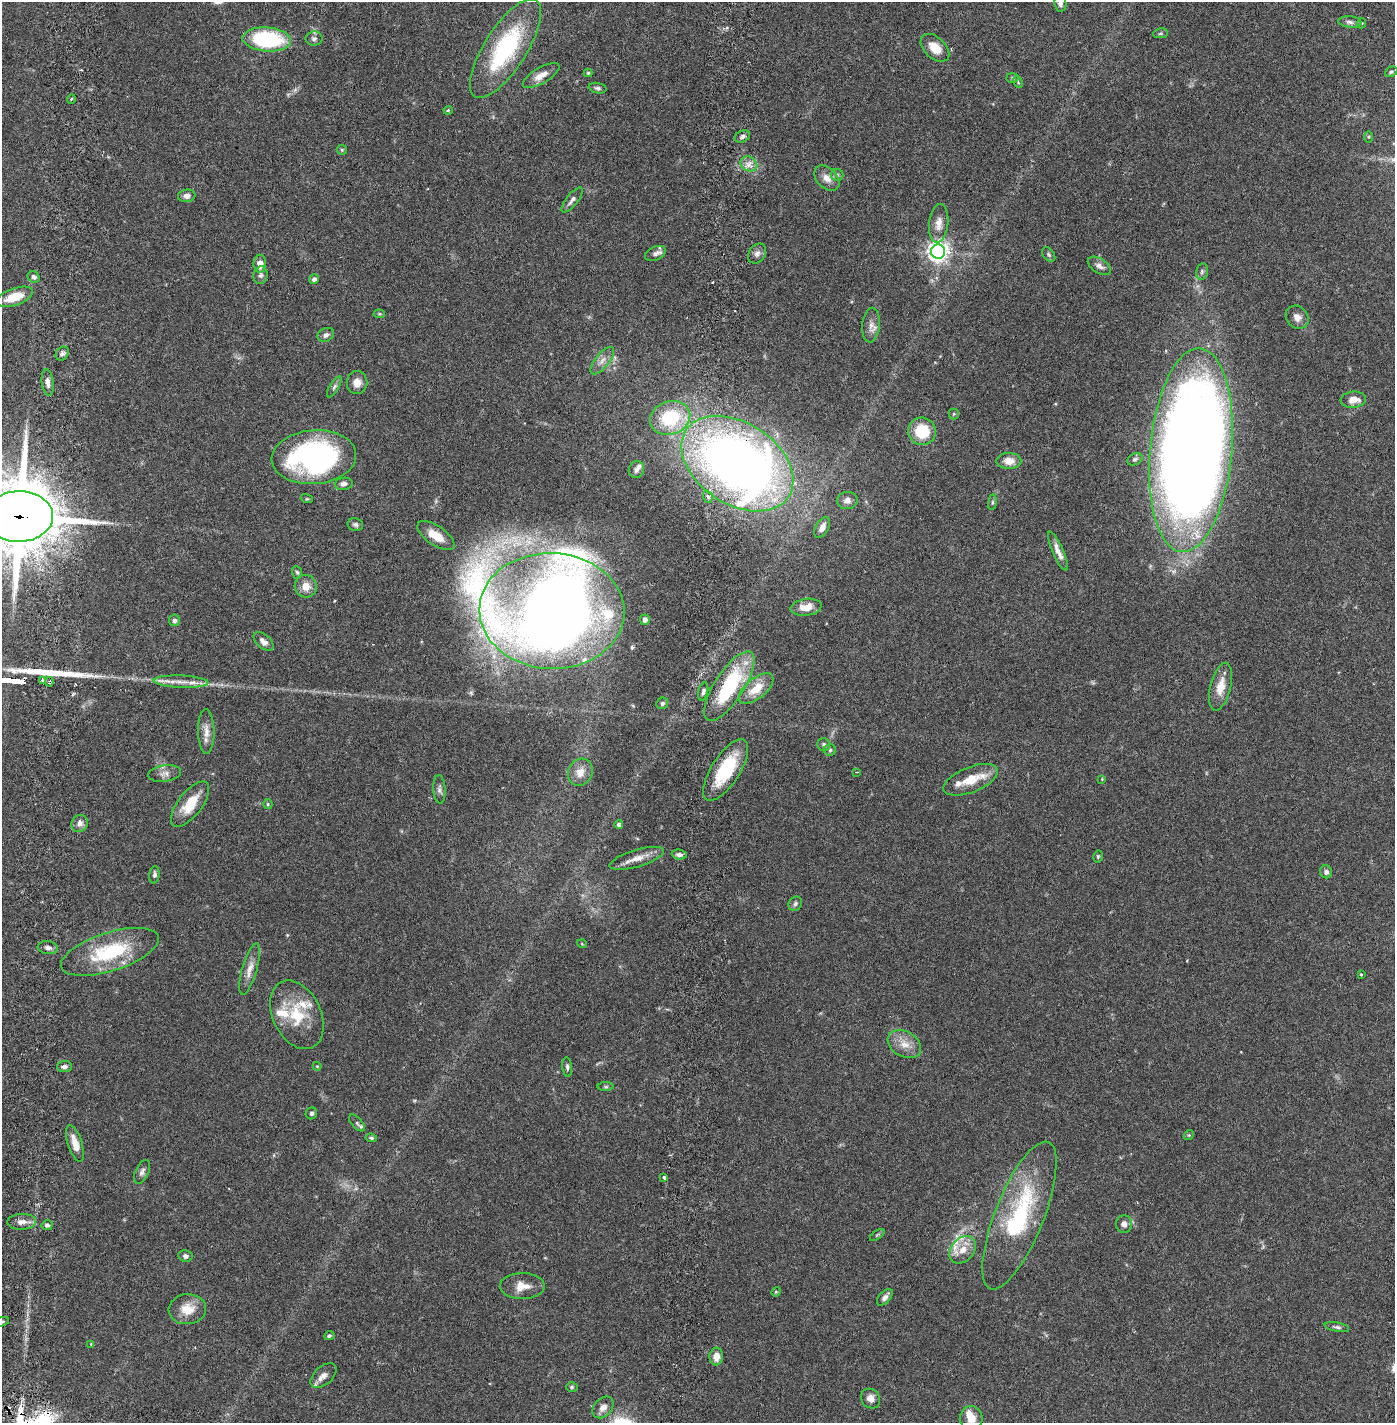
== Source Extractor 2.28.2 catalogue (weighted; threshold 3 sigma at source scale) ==
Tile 11 of 4 x 4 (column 3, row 3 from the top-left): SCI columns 2888-4280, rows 1509-2929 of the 5885 x 5856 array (HDU 1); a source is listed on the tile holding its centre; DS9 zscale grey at full resolution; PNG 1397 x 1425 px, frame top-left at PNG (2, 2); each listed source drawn as its Kron ellipse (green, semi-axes under 4 px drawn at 4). Shown black and unused: <1% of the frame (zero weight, under 2 of 6 exposures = <1% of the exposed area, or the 3 px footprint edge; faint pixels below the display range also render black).
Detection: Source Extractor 2.28.2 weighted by HDU 2 'WHT'; one run over the whole footprint, this tile lists its part. Background 0.0405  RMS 0.004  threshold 0.0165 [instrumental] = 3 sigma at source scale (4.09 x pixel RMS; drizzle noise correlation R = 1.36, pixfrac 0.8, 0.05/0.05 arcsec/px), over >= 5 px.
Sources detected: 151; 1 long thin detection or spike segment (spike, bleed or trail) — neither listed nor drawn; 11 inside a brighter listed object's ellipse — not listed separately; the other 139 listed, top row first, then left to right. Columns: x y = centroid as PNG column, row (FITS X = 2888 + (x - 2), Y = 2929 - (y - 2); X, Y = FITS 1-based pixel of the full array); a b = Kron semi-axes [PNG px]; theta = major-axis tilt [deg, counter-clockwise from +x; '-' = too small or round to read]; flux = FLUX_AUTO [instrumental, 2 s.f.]
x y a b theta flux
1060 4 8 6 -80 0.88
1350 22 12 5 -5 0.87
1362 23 5 3 - 0.2
1161 33 7 5 7 0.36
267 39 24 12 -4 24
314 39 8 7 - 0.73
506 48 57 21 57 27
935 48 17 10 -43 3.5
1391 72 6 4 28 0.44
588 73 4 4 - 0.32
541 75 21 8 30 2.5
1013 78 6 5 - 0.42
1018 82 6 4 -63 0.3
598 88 9 5 -11 0.58
71 99 4 3 - 0.28
448 110 5 4 - 0.27
742 136 8 5 27 0.73
1369 137 6 4 89 0.3
342 150 5 5 - 0.31
749 164 9 7 -26 1.4
837 175 6 5 - 0.54
827 178 15 10 -47 2
187 196 8 6 6 1.1
572 200 15 5 52 1.1
939 223 19 9 84 2.4
938 252 7 7 - 160
655 253 11 6 23 0.95
757 253 11 8 55 1
1049 254 8 5 -52 0.47
260 264 9 6 -89 2.2
1099 266 13 7 -33 1.1
1202 271 8 6 76 0.58
261 275 9 7 79 0.79
34 277 6 5 - 0.74
314 279 5 4 - 0.68
14 297 19 8 20 5
379 314 6 4 -6 0.29
1297 317 12 10 -46 1.8
871 325 17 8 85 1.7
326 335 9 6 27 0.86
62 353 7 6 - 0.72
602 361 16 7 51 1.7
48 382 13 6 -82 1.2
357 383 11 10 - 1.9
334 387 12 4 59 0.64
1353 400 13 8 6 2.8
954 414 5 5 - 0.28
670 418 20 16 19 14
922 431 14 13 - 8.1
1191 450 102 41 85 470
314 457 42 27 5 58
1135 459 8 5 26 0.55
1009 461 12 8 -1 2.5
737 464 61 40 -33 220
636 470 8 7 - 0.88
344 484 9 6 7 1
708 497 6 5 - 0.79
307 499 6 4 -17 0.29
847 500 10 8 4 1.2
992 502 8 4 82 0.38
19 516 34 25 1 1900
355 524 8 6 -12 0.6
822 527 11 6 60 1.6
436 536 21 9 -34 4
1058 551 21 5 -67 2
297 572 6 5 - 0.39
306 586 11 11 - 2.5
806 607 15 8 7 3.6
552 611 72 58 -3 550
174 620 6 5 - 0.66
645 620 5 5 - 0.98
263 641 12 6 -42 1.5
42 680 3 3 - 0.87
49 682 5 3 - 0.56
181 682 27 6 -2 2.7
729 686 40 14 57 21
1221 687 24 10 77 3.7
756 689 20 10 39 5
703 691 9 4 76 0.6
662 703 6 5 - 0.52
206 731 22 8 -89 2.3
824 745 6 6 - 0.62
830 750 6 6 - 0.46
726 770 35 14 57 13
580 772 14 12 64 2.6
857 772 3 3 - 0.17
164 774 16 8 8 1.5
1102 779 3 3 - 0.17
971 780 29 12 22 4.9
439 789 14 6 -86 0.96
190 804 27 12 52 6.2
268 804 5 4 - 0.31
80 824 9 8 - 1.2
619 824 4 4 - 0.71
679 854 7 5 -6 0.81
1098 856 6 4 76 0.33
637 858 28 8 17 3
1326 872 6 6 - 0.8
154 875 9 5 83 0.69
795 904 7 6 - 0.62
582 944 5 3 - 0.18
48 948 10 6 -7 1
110 952 51 19 18 17
250 969 27 7 74 2.4
1361 974 3 2 - 0.25
297 1015 36 24 -64 11
904 1044 18 12 -30 3.1
64 1066 7 5 5 0.71
317 1066 4 4 - 0.21
567 1067 10 5 -83 0.62
606 1087 8 4 0 0.36
311 1113 6 5 - 0.5
357 1123 10 5 -48 0.5
1189 1135 6 4 41 0.29
371 1138 6 3 -8 0.38
75 1143 19 7 -72 2.9
142 1172 13 6 66 0.92
664 1177 3 3 - 0.71
1019 1215 79 24 68 27
22 1222 14 8 3 1.5
1124 1224 8 8 - 1.1
47 1225 5 5 - 0.61
877 1235 8 4 35 0.36
963 1250 15 11 49 3.2
185 1256 7 6 - 0.84
522 1286 22 13 0 3.1
776 1292 5 4 - 0.24
885 1297 10 5 47 1.1
187 1309 19 15 6 4.1
2 1322 7 4 18 0.5
1337 1327 12 4 -11 0.65
329 1336 5 4 - 0.42
91 1344 3 3 - 0.26
716 1356 9 6 87 2.2
323 1375 15 9 42 1.8
572 1387 6 5 - 0.35
870 1399 10 9 - 1.6
603 1407 12 9 47 1.7
971 1418 12 11 - 3.2
Overlapping masked pixels (flux is a lower limit): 2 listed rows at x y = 737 464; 19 516
Isophote crosses this tile's border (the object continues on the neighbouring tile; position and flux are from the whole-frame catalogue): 4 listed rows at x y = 1060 4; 19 516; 2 1322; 971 1418